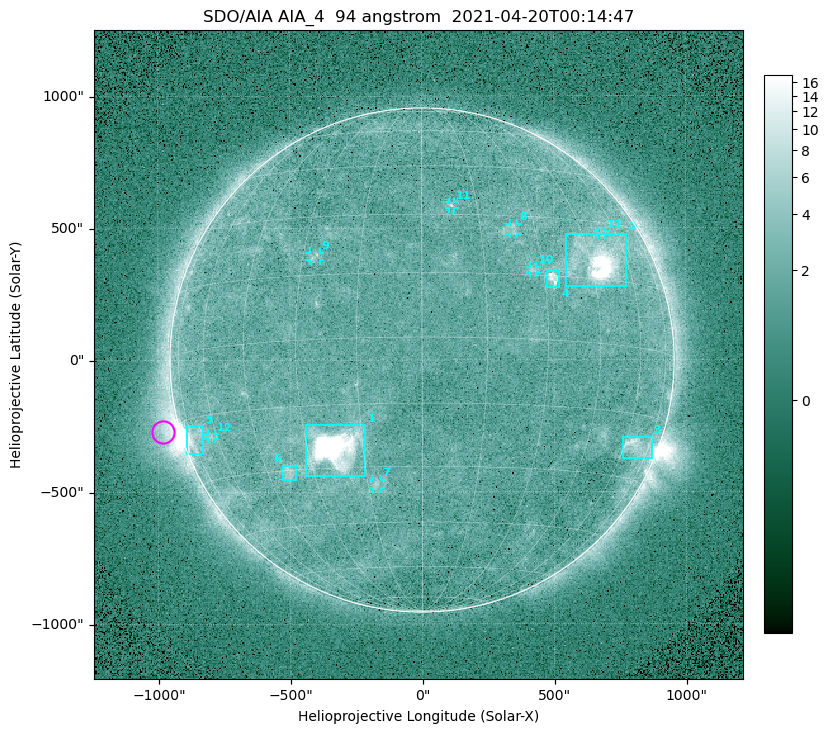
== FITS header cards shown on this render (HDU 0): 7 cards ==
TELESCOP= 'SDO/AIA '
INSTRUME= 'AIA_4   '
WAVELNTH=                   94
WAVEUNIT= 'angstrom'
DATE-OBS= '2021-04-20T00:14:47.13'
CTYPE1  = 'HPLN-TAN'
CTYPE2  = 'HPLT-TAN'

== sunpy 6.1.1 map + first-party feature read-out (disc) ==
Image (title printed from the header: SDO/AIA AIA_4  94 angstrom  2021-04-20T00:14:47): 512 x 512 px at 4.8 arcsec/px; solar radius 955 arcsec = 199 px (full disc in frame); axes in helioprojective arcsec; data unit not stated in the header (colour bar unlabelled)
Orientation: roll -0.138 deg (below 1 deg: not rotated)
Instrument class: DISC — disc imager (sunpy class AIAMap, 94 A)
Bright regions (active regions / flare kernels): reference = the median radial profile (limb darkening/brightening removed); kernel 5 px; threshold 5 sigma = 2.46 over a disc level ~1.72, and >= 1.15x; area >= 9 px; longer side >= 5 px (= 24 arcsec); searched inside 0.97 R_sun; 13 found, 13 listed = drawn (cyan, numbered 1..; 7 of them under ~33 arcsec drawn as corner ticks so the feature stays visible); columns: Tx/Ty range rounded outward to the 10 arcsec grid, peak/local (2 s.f.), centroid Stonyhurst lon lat
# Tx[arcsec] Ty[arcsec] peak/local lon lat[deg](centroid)
1 -440..-210 -440..-240 863 -22 -25
2 540..780 280..480 41 +48 +20
3 760..870 -380..-290 4.6 +67 -22
4 470..520 270..340 6.3 +32 +14
5 -900..-830 -360..-250 6.9 -72 -19
6 -530..-480 -450..-400 3.3 -38 -30
7 -190..-160 -490..-450 3.2 -13 -34
8 330..370 470..520 2.8 +24 +26
9 -430..-380 380..410 3 -27 +20
10 410..440 330..360 2.9 +27 +16
11 100..130 570..600 2.9 +8 +33
12 -810..-780 -300..-280 2.5 -63 -20
13 670..700 470..490 2.5 +53 +27
Off-limb structures (1.02-1.3 R_sun): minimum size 50 px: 8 found; the strongest spans PA ~90..115 deg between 1.02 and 1.21 R_sun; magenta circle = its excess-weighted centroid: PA ~105 deg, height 1.07 R_sun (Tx ~-980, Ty ~-270 arcsec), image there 4.5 x the reference